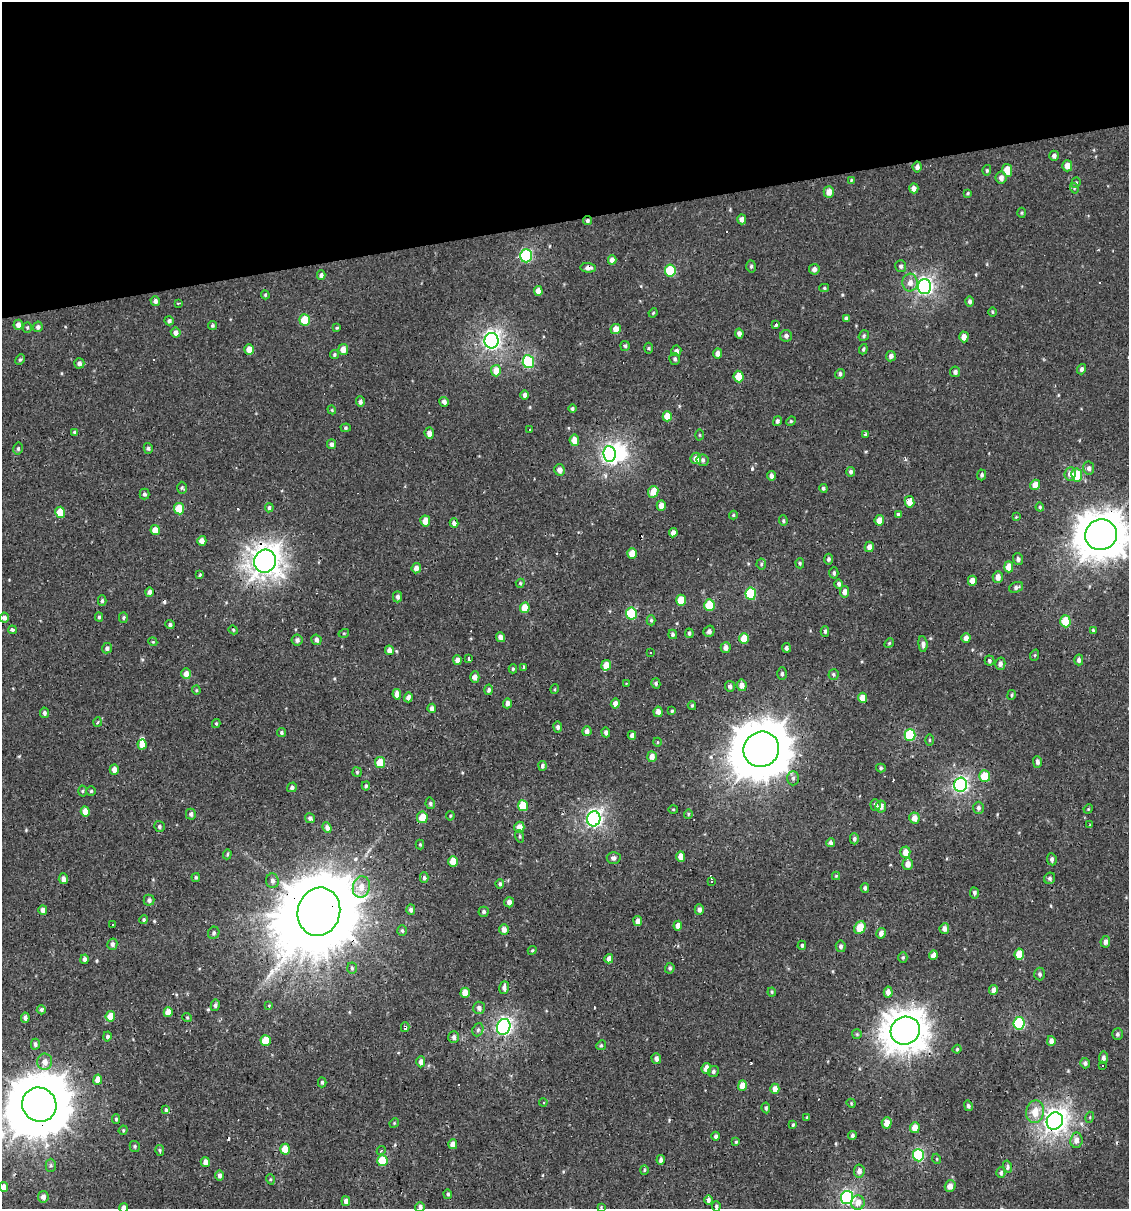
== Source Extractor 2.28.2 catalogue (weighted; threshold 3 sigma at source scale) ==
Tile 3 of 4 x 4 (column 3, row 1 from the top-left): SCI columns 2278-3404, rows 3623-4829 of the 4599 x 4829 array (HDU 1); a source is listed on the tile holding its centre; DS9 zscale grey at full resolution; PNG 1131 x 1211 px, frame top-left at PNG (2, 2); each listed source drawn as its Kron ellipse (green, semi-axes under 4 px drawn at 4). Shown black and unused: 18% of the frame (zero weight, under 2 of 3 exposures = <1% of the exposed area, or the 3 px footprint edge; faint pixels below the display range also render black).
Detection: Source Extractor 2.28.2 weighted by HDU 2 'WHT'; one run over the whole footprint, this tile lists its part. Background -2.67e-04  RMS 0.0035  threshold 0.0156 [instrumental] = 3 sigma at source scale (4.5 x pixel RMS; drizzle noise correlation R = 1.50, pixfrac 1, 0.0396/0.0396 arcsec/px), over >= 5 px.
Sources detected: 402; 3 inside a brighter object's white glare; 14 cosmic-ray / hot-pixel residue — neither listed nor drawn; the other 385 listed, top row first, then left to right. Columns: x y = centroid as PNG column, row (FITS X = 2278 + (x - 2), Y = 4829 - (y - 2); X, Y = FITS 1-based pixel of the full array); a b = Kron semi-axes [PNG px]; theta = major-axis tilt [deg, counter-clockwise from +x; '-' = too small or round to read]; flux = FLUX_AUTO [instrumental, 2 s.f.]
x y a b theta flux
1054 156 5 4 - 0.92
1067 166 5 5 - 2.6
917 167 5 4 - 1.4
987 170 5 4 - 0.54
1007 170 6 5 - 5.4
1001 178 6 5 - 1.6
851 180 4 3 - 0.3
1076 183 5 4 - 0.49
914 188 5 4 - 1.7
1074 188 5 3 - 0.35
829 192 6 5 - 3
967 193 4 3 - 0.41
1022 213 5 3 - 0.39
742 219 5 4 - 1.5
587 220 5 4 - 0.64
526 256 6 6 - 36
612 260 4 4 - 1.8
751 266 6 4 87 0.66
901 266 6 5 - 0.82
588 268 8 4 -3 1.5
814 269 5 5 - 1.2
670 270 6 5 - 15
321 275 5 4 - 0.95
910 283 9 7 84 2.3
925 287 7 6 - 90
824 288 5 4 - 0.45
538 291 5 4 - 2.8
265 295 4 4 - 0.38
155 301 5 4 - 1
970 301 5 4 - 0.9
178 303 3 2 - 0.62
992 312 5 3 - 0.35
653 313 5 3 - 0.33
846 318 4 3 - 0.69
305 320 6 5 - 10
169 321 5 4 - 0.85
18 325 5 4 - 1.7
212 325 4 4 - 0.53
776 325 3 3 - 0.8
27 327 5 4 - 0.45
38 327 5 4 - 1.1
337 328 4 3 - 0.39
616 329 5 5 - 3.4
176 333 5 5 - 1.6
739 333 5 4 - 1.3
786 336 6 5 - 1.1
864 336 6 4 52 0.61
964 337 5 4 - 2.2
492 341 8 7 - 110
625 346 5 5 - 0.7
649 348 5 3 - 0.46
249 349 5 5 - 3.2
343 349 5 5 - 3
863 349 5 3 - 0.51
676 351 5 5 - 1.1
718 353 5 4 - 1.8
334 355 4 4 - 0.54
891 356 5 5 - 1.3
675 359 6 5 - 0.78
20 360 5 4 - 0.5
528 362 6 5 - 27
79 363 5 5 - 1.1
1081 369 5 4 - 0.83
496 371 5 5 - 3.9
955 372 5 5 - 0.99
840 374 5 4 - 1
739 377 6 5 - 5.4
525 395 5 4 - 1.4
360 402 5 4 - 0.95
444 402 5 4 - 1.5
572 409 4 4 - 0.64
332 410 4 3 - 0.34
667 416 5 4 - 4.7
777 421 5 4 - 0.78
791 421 5 4 - 0.36
346 428 5 4 - 0.49
530 430 2 2 - 0.29
75 432 4 4 - 0.69
429 433 6 4 -85 1.9
866 434 3 3 - 1
700 435 5 3 - 0.32
574 440 5 4 - 3.7
331 444 5 4 - 0.96
148 448 5 4 - 0.63
18 449 6 5 - 0.63
610 454 8 6 -83 93
696 458 6 5 - 2.8
703 460 6 6 - 0.94
1089 468 6 5 - 1.1
559 470 5 5 - 1.8
851 472 5 4 - 0.82
1070 474 7 5 83 1.6
982 475 5 4 - 0.72
1077 475 6 5 - 15
771 476 5 4 - 1.3
1035 485 5 4 - 3.1
182 488 6 5 - 0.58
823 488 4 4 - 0.67
653 492 6 5 - 4.1
144 494 5 5 - 0.84
909 502 6 5 - 3.8
661 506 5 4 - 2.6
1040 507 4 4 - 0.47
269 508 4 4 - 0.65
179 509 5 5 - 8.9
60 512 5 5 - 7.2
733 515 4 4 - 0.37
898 515 4 3 - 0.78
1016 517 4 4 - 0.29
879 520 5 4 - 3.1
425 521 5 5 - 3.1
783 521 5 4 - 0.54
454 523 4 4 - 1.5
155 530 5 4 - 3.9
673 533 4 4 - 1.7
1101 535 16 15 - 840
202 541 5 4 - 2.1
869 547 5 4 - 2
632 553 5 5 - 4.8
828 559 5 4 - 0.73
1018 559 6 5 - 0.81
265 561 11 10 - 320
800 563 5 4 - 0.49
761 564 5 5 - 0.51
1009 567 5 4 - 4.3
416 568 5 4 - 1.9
834 573 5 4 - 0.66
200 574 3 3 - 0.36
998 577 6 5 - 2.1
972 581 5 4 - 1.8
520 583 4 4 - 0.38
839 584 4 4 - 0.77
1016 587 7 5 22 0.87
149 592 5 4 - 1.2
844 592 6 4 82 1.7
751 594 6 5 - 16
398 597 5 4 - 1
681 600 5 5 - 6.2
102 601 5 4 - 0.62
709 605 6 5 - 11
525 608 5 4 - 5.4
631 613 6 5 - 19
99 617 4 3 - 0.56
123 617 5 4 - 0.59
4 618 5 4 - 1.3
651 620 5 4 - 0.59
1065 621 6 5 - 10
170 625 4 4 - 0.73
12 630 4 3 - 0.75
233 630 4 4 - 0.32
1093 630 4 4 - 0.42
709 631 6 5 - 1
825 631 5 4 - 0.69
344 633 5 3 - 0.31
689 633 5 4 - 0.63
673 634 5 4 - 0.61
501 637 5 4 - 1.8
744 638 5 5 - 5.6
966 638 5 4 - 1.5
297 640 5 5 - 1.1
316 640 5 5 - 1.1
153 642 4 3 - 0.34
889 643 5 4 - 0.46
923 644 8 4 -85 1.2
107 648 5 5 - 0.83
726 648 5 5 - 1.5
786 648 5 4 - 0.85
389 650 5 4 - 1.6
650 653 3 3 - 1.7
1035 655 6 3 71 0.38
469 658 4 2 - 0.75
457 660 5 4 - 1.6
1079 660 5 4 - 0.95
989 661 5 5 - 0.61
1000 664 6 5 - 1.3
606 665 5 5 - 3.5
524 668 3 3 - 0.72
513 669 4 4 - 0.43
186 674 5 4 - 2.4
782 674 6 5 - 0.73
833 675 5 5 - 0.64
475 677 5 4 - 1.8
627 683 4 2 - 0.32
656 683 5 4 - 0.59
742 685 5 5 - 2.2
730 686 5 5 - 1.1
555 689 5 3 - 0.31
196 690 4 4 - 0.35
488 690 5 4 - 0.89
397 694 5 4 - 2.9
1012 695 5 2 - 0.37
408 697 5 4 - 1.6
862 698 5 4 - 3.8
507 703 5 4 - 1.3
615 703 5 4 - 1.9
692 706 4 4 - 0.39
432 708 4 4 - 1.5
672 711 4 3 - 0.4
658 712 5 4 - 2
44 713 5 4 - 0.88
97 722 5 3 - 0.4
216 723 4 4 - 0.39
558 727 5 4 - 0.75
587 731 5 4 - 1.6
606 732 5 4 - 0.94
281 733 4 4 - 0.55
632 735 4 4 - 1.3
910 735 6 5 - 21
929 740 5 3 - 0.38
657 742 4 3 - 0.28
142 744 5 4 - 3
761 749 18 17 - 1600
652 757 5 5 - 2.4
380 762 5 5 - 6.8
1037 762 6 4 -89 1.1
542 766 5 4 - 0.87
881 768 5 4 - 0.57
114 769 5 4 - 2.1
357 772 5 4 - 0.5
985 776 6 5 - 8.5
793 778 7 6 - 0.86
961 785 7 6 - 67
366 786 4 4 - 0.51
292 787 5 4 - 0.83
82 791 5 3 - 0.4
91 791 4 4 - 0.46
430 803 6 4 -78 0.6
875 805 6 5 - 1.2
523 806 5 5 - 8.2
881 806 6 5 - 1.7
978 808 6 5 - 0.87
673 809 5 3 - 0.33
1088 809 5 4 - 0.33
85 812 5 4 - 3.7
191 814 5 5 - 0.95
688 814 4 4 - 0.38
450 816 4 4 - 0.38
422 817 6 5 - 5.3
310 818 5 4 - 0.88
914 818 5 5 - 2.6
594 819 7 6 - 99
1090 825 3 3 - 0.29
159 826 5 5 - 0.69
519 827 5 5 - 3.5
327 828 6 4 -68 1.5
520 836 6 4 -72 0.5
854 839 5 4 - 0.78
831 843 4 3 - 1.2
420 844 5 4 - 0.37
905 852 5 5 - 3
227 854 5 4 - 0.51
681 856 5 4 - 2.7
614 858 7 5 -2 0.98
1052 859 6 4 -80 0.87
453 861 5 4 - 5.1
908 864 6 5 - 2.2
836 876 4 4 - 0.32
196 877 4 3 - 0.48
424 878 5 4 - 0.69
1050 878 6 5 - 0.73
63 879 5 4 - 1.4
272 881 7 6 - 1.1
711 882 4 3 - 60
500 884 5 4 - 0.67
361 887 11 8 77 3.7
865 888 5 3 - 0.71
974 893 5 4 - 0.8
149 900 5 5 - 1
509 902 5 5 - 1.5
699 909 5 4 - 1.1
43 910 5 4 - 1.4
411 910 5 4 - 0.86
319 912 24 21 74 5800
484 912 5 5 - 0.75
144 920 4 4 - 0.47
638 921 5 4 - 2.1
113 925 3 3 - 1.2
678 926 5 4 - 2.1
860 928 7 5 65 6.8
504 929 5 4 - 1.9
944 929 5 4 - 1.5
402 930 5 5 - 0.5
214 933 6 5 - 0.66
881 933 5 4 - 1.9
1105 942 5 5 - 1.5
112 944 6 5 - 1
802 945 4 4 - 0.54
841 946 6 5 - 0.89
532 950 4 4 - 0.36
1019 954 5 4 - 6.3
933 955 5 4 - 2.3
903 958 5 4 - 0.54
85 959 4 4 - 1
609 959 5 4 - 1.8
352 968 5 4 - 0.58
670 968 5 4 - 0.69
1040 974 6 5 - 0.8
504 988 6 5 - 1.3
993 990 5 4 - 1.6
772 992 4 4 - 0.37
888 992 5 4 - 2.2
465 993 5 4 - 3.9
215 1005 6 4 80 0.79
269 1006 4 3 - 0.32
479 1008 6 6 - 1.2
41 1010 4 4 - 0.64
168 1012 5 4 - 3.5
110 1016 5 5 - 5.6
187 1017 5 3 - 0.31
25 1018 5 4 - 1.1
1019 1023 6 5 - 26
405 1027 5 3 - 1.3
504 1027 8 6 69 84
478 1030 7 5 68 0.74
905 1031 15 13 24 570
857 1034 5 5 - 0.44
1117 1034 6 5 - 0.75
107 1036 5 4 - 0.64
454 1037 6 5 - 1
266 1041 5 5 - 7.2
1051 1041 5 4 - 1.8
35 1044 5 4 - 0.93
601 1045 5 4 - 0.59
957 1049 4 4 - 0.37
656 1058 5 5 - 1.1
1103 1058 6 4 82 1.2
45 1062 8 7 - 2.3
421 1062 5 4 - 1.9
1085 1063 5 4 - 0.73
1102 1066 3 3 - 6.5
706 1068 5 5 - 2.9
713 1071 6 5 - 0.8
98 1080 5 4 - 3.6
322 1082 5 4 - 0.53
742 1086 5 4 - 3.6
775 1089 5 4 - 2.8
543 1102 4 4 - 0.39
851 1103 5 3 - 0.32
39 1105 17 17 - 1900
968 1106 5 4 - 0.7
766 1108 5 3 - 0.64
166 1110 3 3 - 1.3
1035 1112 11 9 78 4.7
807 1117 4 3 - 0.4
1090 1117 5 3 - 0.34
116 1119 4 4 - 0.46
1055 1121 9 8 - 210
394 1123 5 4 - 0.36
887 1123 5 5 - 3.6
793 1125 3 3 - 0.4
915 1128 5 4 - 3.5
123 1130 5 4 - 0.43
852 1135 4 4 - 0.77
716 1136 4 4 - 0.87
1076 1140 8 6 85 2
736 1142 4 4 - 0.41
453 1144 5 4 - 2.2
135 1146 5 5 - 0.55
285 1149 5 5 - 6.5
160 1151 5 4 - 0.52
381 1151 5 3 - 0.66
918 1155 6 5 - 32
937 1159 5 3 - 0.32
661 1160 5 3 - 0.9
382 1161 5 5 - 9.7
205 1162 5 4 - 1.6
51 1165 7 5 90 0.72
1007 1167 6 4 -76 0.87
644 1170 5 4 - 0.44
859 1171 6 5 - 1.6
1001 1173 5 4 - 0.72
220 1175 5 4 - 1.2
270 1179 5 3 - 0.37
950 1186 6 5 - 2.1
4 1187 5 4 - 2.3
448 1194 5 4 - 0.53
43 1197 6 5 - 1.7
847 1198 6 6 - 57
708 1200 5 4 - 0.85
346 1201 5 4 - 1.5
858 1203 7 7 - 2.6
716 1206 5 4 - 0.57
420 1207 5 5 - 1.2
601 1207 4 4 - 0.31
124 1208 5 4 - 1.2
Overlapping masked pixels (flux is a lower limit): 12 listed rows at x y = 587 220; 588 268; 249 349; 1101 535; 265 561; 961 785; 319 912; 405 1027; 504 1027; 905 1031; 39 1105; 1055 1121
Isophote crosses this tile's border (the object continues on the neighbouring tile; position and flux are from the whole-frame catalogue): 5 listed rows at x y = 1101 535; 39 1105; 4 1187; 420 1207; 124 1208